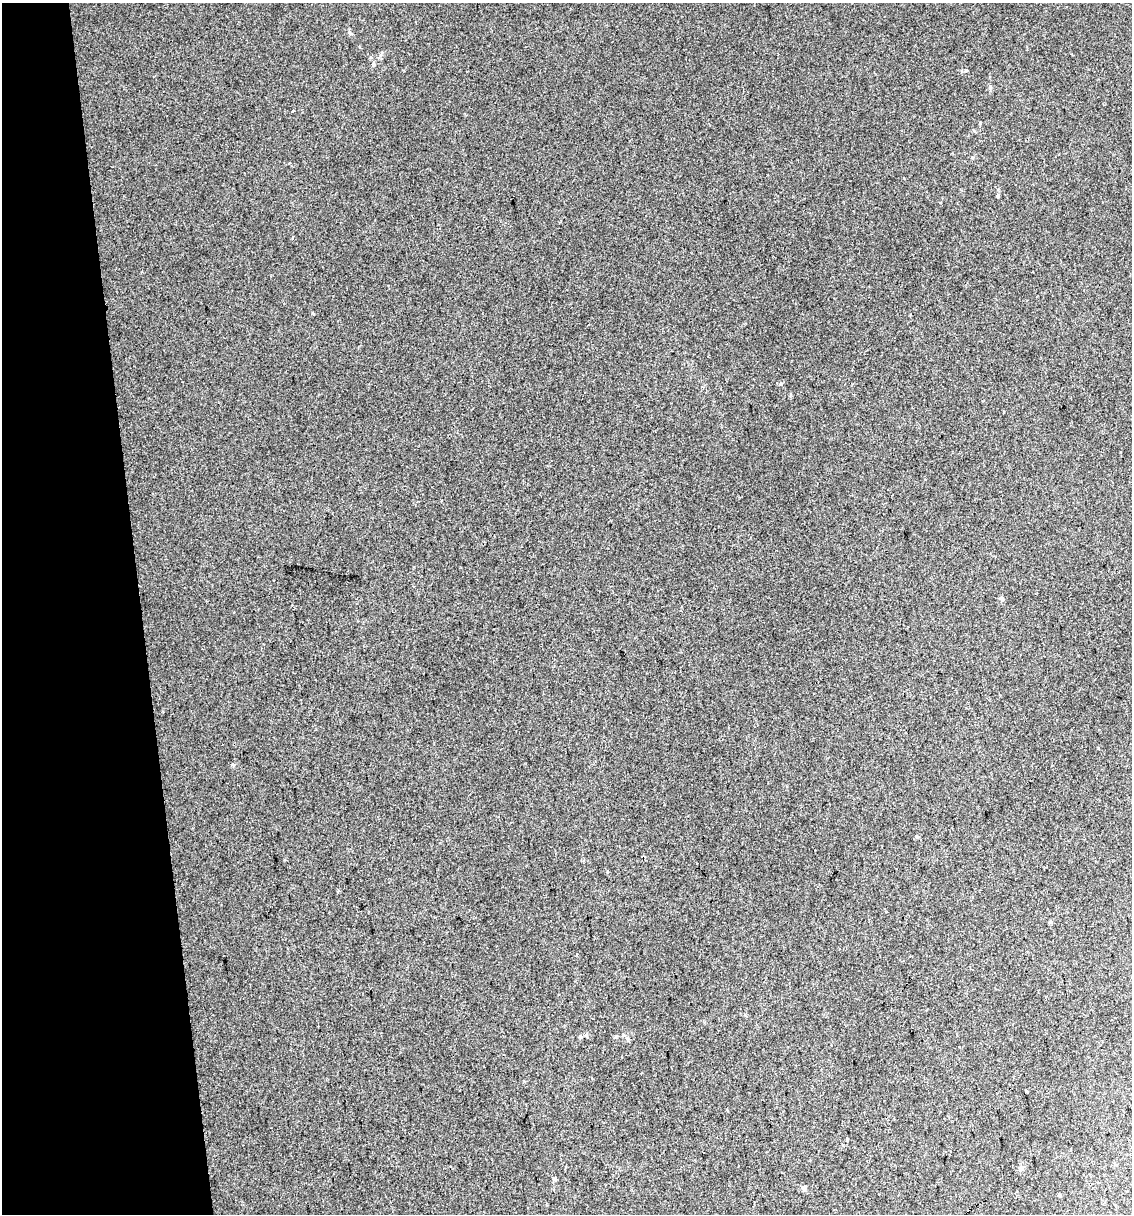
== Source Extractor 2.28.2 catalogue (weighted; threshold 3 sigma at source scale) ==
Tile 5 of 4 x 4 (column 1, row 2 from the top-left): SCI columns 25-1154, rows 2423-3634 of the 4616 x 4845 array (HDU 1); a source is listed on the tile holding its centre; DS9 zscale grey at full resolution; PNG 1134 x 1216 px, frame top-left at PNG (2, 3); no overlay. Shown black and unused: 12% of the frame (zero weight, under 2 of 3 exposures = <1% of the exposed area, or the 3 px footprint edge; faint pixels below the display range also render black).
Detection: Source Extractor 2.28.2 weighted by HDU 2 'WHT'; one run over the whole footprint, this tile lists its part. Background 0.0207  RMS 0.007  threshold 0.0314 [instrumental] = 3 sigma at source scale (4.5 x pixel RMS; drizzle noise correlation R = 1.50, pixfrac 1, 0.0396/0.0396 arcsec/px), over >= 5 px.
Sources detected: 20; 1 cosmic-ray / hot-pixel residue — not listed; the other 19 listed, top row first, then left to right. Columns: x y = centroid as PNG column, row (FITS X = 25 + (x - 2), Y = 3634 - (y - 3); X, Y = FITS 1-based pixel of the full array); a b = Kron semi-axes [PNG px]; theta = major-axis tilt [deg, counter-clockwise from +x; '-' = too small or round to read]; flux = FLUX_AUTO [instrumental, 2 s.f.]
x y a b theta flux
349 32 6 4 -19 0.94
373 64 6 4 87 1.3
990 87 6 4 89 1.4
293 111 3 2 - 0.87
980 123 4 2 - 0.6
998 196 4 4 - 0.9
781 384 4 3 - 1.4
1002 598 7 5 -55 1.2
1098 748 4 3 - 0.8
233 765 5 3 - 0.93
586 1035 5 4 - 1.1
580 1037 6 4 1 0.75
627 1038 6 5 - 1.2
1026 1092 3 3 - 1.4
847 1139 3 3 - 0.67
1021 1168 7 6 - 2.2
554 1179 6 5 - 0.99
804 1188 6 6 - 1.2
1059 1195 5 3 - 0.64
Unlisted compact peaks at least as high as the median listed source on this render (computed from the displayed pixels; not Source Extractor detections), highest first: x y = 966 70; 312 313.